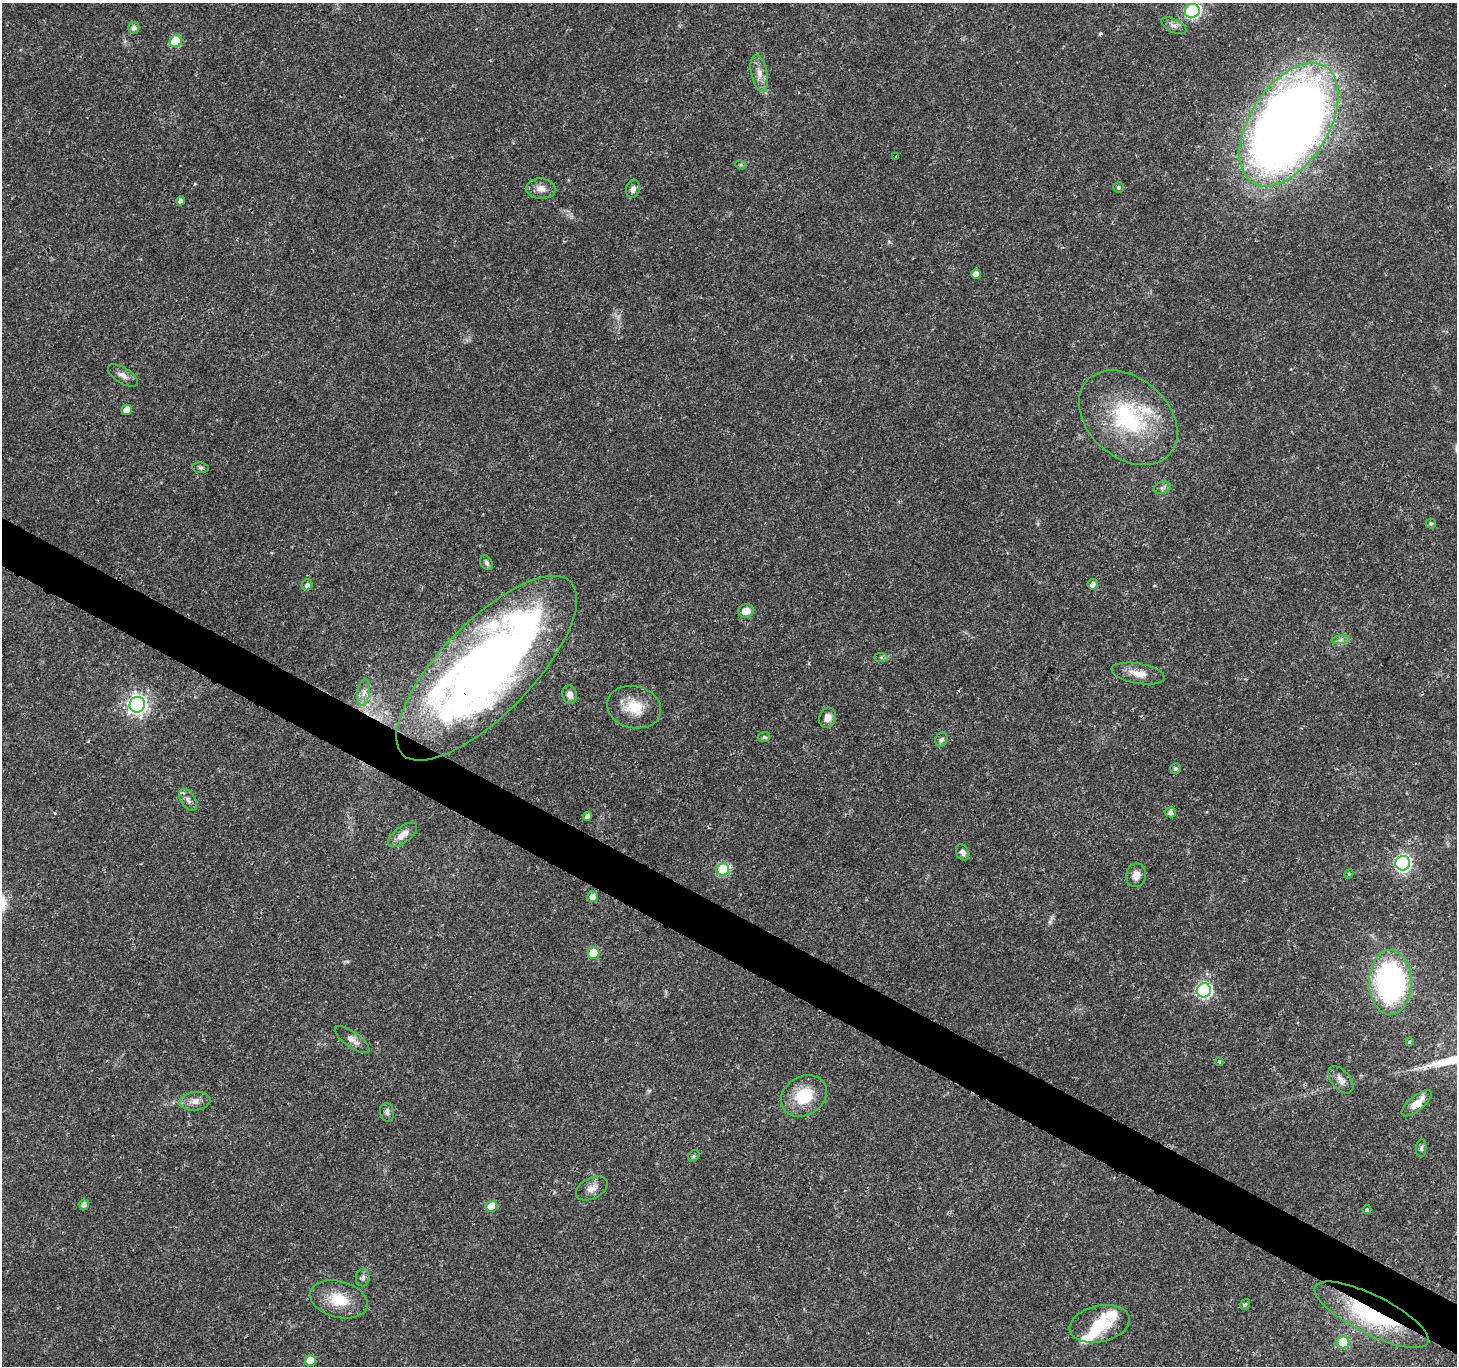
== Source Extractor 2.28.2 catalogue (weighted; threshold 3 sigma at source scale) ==
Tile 6 of 4 x 4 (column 2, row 2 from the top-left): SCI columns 1461-2915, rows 2925-4288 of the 5835 x 5916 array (HDU 1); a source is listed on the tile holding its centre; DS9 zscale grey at full resolution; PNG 1459 x 1368 px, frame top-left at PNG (2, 3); each listed source drawn as its Kron ellipse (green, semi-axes under 4 px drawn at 4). Shown black and unused: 4% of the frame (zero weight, under 3 of 4 exposures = <1% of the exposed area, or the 3 px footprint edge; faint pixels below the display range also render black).
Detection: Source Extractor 2.28.2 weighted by HDU 2 'WHT'; one run over the whole footprint, this tile lists its part. Background 0.0187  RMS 0.0017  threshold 0.00782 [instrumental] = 3 sigma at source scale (4.5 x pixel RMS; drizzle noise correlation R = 1.50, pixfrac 1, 0.0396/0.0396 arcsec/px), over >= 5 px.
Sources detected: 74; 1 cosmic-ray / hot-pixel residue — neither listed nor drawn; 4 inside a brighter listed object's ellipse — not listed separately; the other 69 listed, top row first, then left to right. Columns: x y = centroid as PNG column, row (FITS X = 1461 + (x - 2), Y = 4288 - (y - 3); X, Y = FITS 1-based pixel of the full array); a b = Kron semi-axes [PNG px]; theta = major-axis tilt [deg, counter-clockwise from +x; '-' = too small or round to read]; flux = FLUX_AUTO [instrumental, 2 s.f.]
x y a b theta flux
1192 11 7 7 - 27
1174 26 13 6 -26 0.85
134 28 6 5 - 0.72
176 41 6 6 - 8.6
759 73 19 8 -78 1.7
1289 125 69 39 58 280
896 156 2 2 - 0.13
741 165 6 3 -17 0.25
1119 187 5 5 - 0.35
541 189 15 10 -3 1.6
633 189 9 7 73 0.82
180 201 4 4 - 0.76
976 274 5 5 - 1.6
123 375 17 7 -32 1.1
127 410 5 5 - 1.6
1128 418 55 40 -41 21
201 468 8 5 -6 0.37
1162 488 9 6 18 0.54
1431 524 5 5 - 0.34
487 563 8 5 -59 0.43
1093 584 5 5 - 1
307 585 5 5 - 0.6
746 611 8 7 - 1.9
1341 640 9 4 9 0.48
881 657 7 4 -1 0.36
487 668 121 46 46 160
1138 674 27 10 -10 2.4
364 692 13 6 81 1.1
570 695 9 7 -74 1.1
137 705 8 7 - 81
634 707 27 21 -14 5
828 718 10 8 70 1.3
764 737 6 5 - 0.45
941 740 7 6 - 0.54
1176 768 5 5 - 0.42
188 800 12 7 -56 0.9
1171 812 5 5 - 0.78
588 816 5 4 - 0.82
402 835 17 8 37 1.8
963 852 8 6 -63 0.8
1403 863 7 7 - 43
723 869 6 6 - 15
1349 874 5 4 - 0.18
1136 875 12 10 80 1.7
593 897 5 5 - 1.3
594 953 6 5 - 7
1390 982 32 21 -90 44
1204 990 7 7 - 36
352 1040 20 8 -36 1.2
1409 1042 4 4 - 0.23
1219 1062 4 3 - 0.27
1341 1080 16 9 -50 1.4
804 1096 24 19 30 6.7
195 1101 15 9 7 1.4
1417 1103 18 7 39 2.1
387 1112 9 7 -79 0.69
1421 1148 9 5 85 0.37
694 1156 6 5 - 0.3
592 1188 17 10 27 1.5
84 1204 5 5 - 0.85
491 1206 6 5 - 3.4
1367 1210 4 4 - 0.43
363 1278 9 6 88 0.54
339 1299 29 18 -15 5.1
1245 1305 6 4 56 0.34
1372 1315 63 19 -27 22
1100 1324 30 18 13 6.1
1343 1342 6 6 - 8.7
310 1361 5 5 - 4
Overlapping masked pixels (flux is a lower limit): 3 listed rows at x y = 1289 125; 487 668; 1372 1315
Isophote crosses this tile's border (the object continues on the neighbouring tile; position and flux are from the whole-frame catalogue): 1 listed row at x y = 1192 11